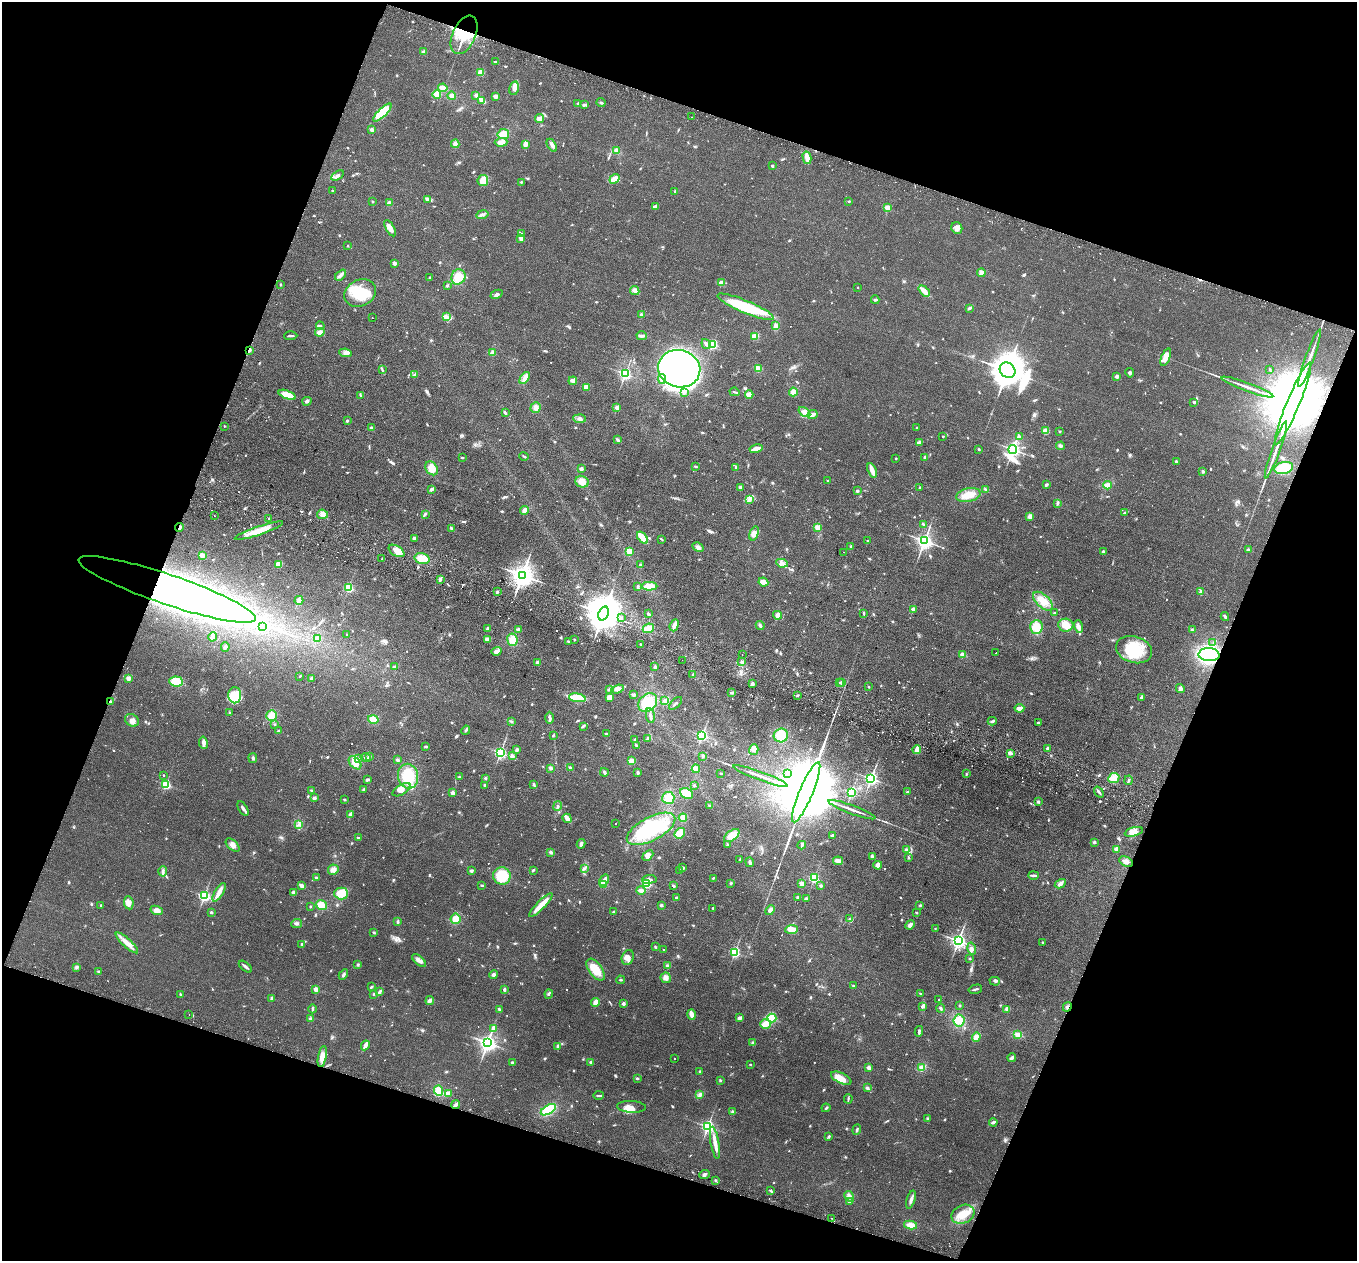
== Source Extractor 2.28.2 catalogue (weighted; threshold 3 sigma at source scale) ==
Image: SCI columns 23-5441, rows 320-5352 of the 5464 x 5543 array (HDU 1 of 3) = the unmasked area's bounding box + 8 px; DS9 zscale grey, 4 x 4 block average (1 PNG px = mean of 4 x 4 image px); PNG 1359 x 1263 px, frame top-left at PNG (2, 2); each listed source drawn as its Kron ellipse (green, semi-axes under 4 px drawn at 4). Shown black and unused: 39% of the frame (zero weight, under 2 of 3 exposures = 3% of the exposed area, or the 3 px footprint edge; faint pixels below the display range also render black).
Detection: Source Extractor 2.28.2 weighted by HDU 2 'WHT'. Background 0.114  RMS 0.011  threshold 0.0476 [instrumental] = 3 sigma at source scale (4.5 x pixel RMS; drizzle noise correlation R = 1.50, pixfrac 1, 0.05/0.05 arcsec/px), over >= 5 px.
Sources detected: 1063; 1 too faint to see at this stretch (4 x 4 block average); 11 inside a brighter object's white glare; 24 cosmic-ray / hot-pixel residue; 4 long thin detections or spike segments (spike, bleed or trail) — neither listed nor drawn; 8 coinciding with a brighter row at this scale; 45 inside a brighter listed object's ellipse — not listed separately; of the other 970, all 500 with FLUX_AUTO >= 6.04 (the completeness limit of this list) listed and drawn (470 fainter detections not listed), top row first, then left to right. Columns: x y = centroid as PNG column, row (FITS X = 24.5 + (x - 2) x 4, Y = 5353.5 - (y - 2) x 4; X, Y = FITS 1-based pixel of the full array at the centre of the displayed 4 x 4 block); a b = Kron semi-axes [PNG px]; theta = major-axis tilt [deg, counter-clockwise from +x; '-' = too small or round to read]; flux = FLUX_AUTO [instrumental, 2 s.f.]
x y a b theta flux
464 35 20 11 65 240
423 52 3 3 - 11
496 62 3 2 - 9.4
480 72 4 4 - 23
443 88 4 3 - 38
514 88 7 4 77 28
437 94 4 4 - 40
476 95 3 3 - 15
452 96 4 3 - 26
495 96 4 3 - 19
482 100 4 3 - 33
601 103 4 2 - 8.8
578 104 2 2 - 37
584 105 4 2 - 8.6
382 113 12 4 44 260
692 117 2 2 - 8.2
540 118 4 4 - 27
372 130 2 2 - 72
503 134 6 5 - 58
501 142 6 4 3 31
455 144 4 4 - 20
525 144 3 2 - 36
552 145 7 3 -59 18
617 150 4 3 - 18
807 158 6 3 -76 50
772 166 2 2 - 34
338 175 7 2 34 14
614 179 5 4 - 60
483 180 5 5 - 77
521 182 2 2 - 8.5
333 191 2 2 - 15
675 191 3 2 - 6.8
427 199 3 2 - 7.8
849 201 3 2 - 6.3
372 202 2 2 - 7.2
389 203 4 3 - 12
655 206 3 2 - 17
887 208 2 2 - 190
482 214 6 3 11 17
390 228 9 4 -61 36
957 228 6 5 - 29
521 233 3 2 - 6.7
521 238 4 3 - 26
348 246 2 2 - 13
394 263 2 2 - 79
981 273 4 4 - 20
340 275 6 2 48 18
429 277 2 2 - 11
458 277 8 7 - 97
721 283 2 2 - 140
280 284 2 2 - 7.8
447 286 3 2 - 7.1
858 287 2 2 - 8.7
635 291 5 4 - 21
924 291 6 3 -44 70
360 293 16 13 28 230
496 294 6 3 22 18
875 300 4 2 - 7.3
746 307 30 6 -23 410
969 308 4 2 - 13
641 315 3 3 - 11
447 317 3 3 - 15
372 318 2 2 - 8.8
776 325 4 3 - 14
320 326 4 2 - 9.1
320 332 5 4 - 32
291 336 6 2 2 11
642 336 5 2 - 17
755 336 4 4 - 45
706 344 5 2 - 22
713 344 2 2 - 640
249 350 4 2 - 7.7
493 352 3 3 - 23
345 353 6 4 -7 24
1166 357 9 4 68 57
1310 358 31 2 70 72
758 368 4 3 - 27
382 369 4 2 - 6.3
679 369 21 18 -15 3500
1008 370 8 7 - 20000
1270 370 3 2 - 8.2
1130 373 4 3 - 9.4
415 374 3 2 - 7
625 374 2 2 - 1100
1117 377 3 3 - 17
525 378 7 3 53 41
662 379 5 3 - 31
573 381 4 3 - 26
586 387 4 3 - 25
1247 387 27 2 -20 50
684 392 3 2 - 12
734 392 5 2 - 11
793 392 4 4 - 38
287 395 9 3 -20 94
360 395 3 2 - 7
749 395 4 3 - 41
307 401 5 3 - 12
1194 402 2 2 - 28
1293 404 44 6 67 220000
617 407 2 2 - 120
536 408 5 5 - 23
804 412 6 3 -36 21
505 413 4 2 - 13
812 414 5 3 - 31
580 418 6 3 -3 21
347 421 3 2 - 9.2
224 426 2 2 - 11
371 428 2 2 - 65
917 428 3 2 - 7.5
1046 431 2 2 - 270
1059 431 2 2 - 7
943 436 2 2 - 13
1019 437 3 2 - 7.5
618 440 4 2 - 13
919 442 4 2 - 29
1060 446 4 3 - 10
756 449 6 2 13 46
979 449 2 2 - 22
1013 449 4 3 - 2200
1276 450 30 2 70 64
524 456 5 2 - 8.2
462 457 2 2 - 7.1
925 457 3 2 - 14
896 458 2 2 - 15
1176 461 2 2 - 27
696 466 3 2 - 7.1
736 467 2 2 - 34
432 468 7 5 -54 55
1284 468 9 6 10 240
581 469 2 2 - 61
872 470 7 2 -68 89
1203 471 2 2 - 47
827 481 2 2 - 7
582 482 7 5 -22 50
1046 485 3 2 - 16
1107 485 4 2 - 41
740 487 3 3 - 12
920 487 2 2 - 9.7
431 489 4 2 - 18
986 490 4 2 - 13
857 491 3 2 - 8.7
968 495 12 7 13 87
750 499 2 2 - 6.9
1058 503 3 3 - 10
525 510 4 3 - 33
1125 513 3 2 - 6.7
322 514 5 4 - 32
425 514 4 2 - 6
214 515 2 2 - 11
1030 516 4 3 - 24
269 519 2 2 - 7.6
923 525 4 2 - 7.8
818 527 2 2 - 200
179 528 4 2 - 19
452 529 4 2 - 18
259 531 25 4 19 130
754 533 7 4 72 42
414 538 3 3 - 15
642 538 7 3 -53 100
661 539 3 2 - 6.4
867 541 2 2 - 13
924 541 3 3 - 2900
851 546 2 2 - 8.3
698 547 6 4 -29 26
1248 550 2 2 - 69
397 551 9 5 -31 55
629 551 4 4 - 41
844 552 2 2 - 7.2
1103 552 4 3 - 8
202 555 2 2 - 200
382 559 2 2 - 10
422 559 7 5 -16 88
782 563 6 3 -10 18
279 564 3 3 - 96
640 565 4 2 - 8.4
522 575 4 3 - 6700
440 579 3 2 - 14
763 582 5 3 - 36
638 586 4 2 - 8
649 586 8 3 0 87
348 588 2 2 - 620
167 589 93 15 -19 3400
1200 591 4 2 - 7.8
497 592 3 2 - 8.2
299 600 4 3 - 12
1043 601 12 6 -43 69
913 609 2 2 - 87
603 613 7 5 68 21000
864 613 3 2 - 7.7
1055 613 2 2 - 25
648 614 3 2 - 13
778 615 5 2 - 13
1225 616 4 3 - 11
621 617 2 2 - 7.9
674 625 6 2 70 43
760 625 4 2 - 20
1066 625 7 6 - 69
1078 626 6 4 -73 25
262 627 3 2 - 12
1036 627 7 6 - 95
648 628 6 4 24 64
488 629 3 3 - 14
518 630 3 2 - 20
1192 630 4 2 - 7.1
347 634 2 2 - 7.8
212 637 5 3 - 37
318 638 3 3 - 24
487 639 3 3 - 24
512 640 6 5 - 69
574 640 2 2 - 6.2
568 641 2 2 - 7.5
1213 643 2 2 - 6.7
640 644 2 2 - 8
225 647 5 3 - 12
1134 650 18 13 -17 250
496 651 5 3 - 30
996 653 2 2 - 6.1
742 654 2 2 - 8.9
963 655 2 2 - 150
1209 655 10 6 -3 760
682 660 2 2 - 12
538 662 4 3 - 16
742 662 3 3 - 14
395 666 3 2 - 7.2
655 667 3 2 - 13
693 675 3 2 - 12
300 676 3 2 - 6.4
129 678 2 2 - 130
312 678 3 3 - 12
176 681 7 5 -5 120
839 683 2 2 - 120
841 683 3 3 - 11
752 684 4 3 - 26
869 687 2 2 - 11
610 689 4 3 - 19
617 689 6 4 18 30
1180 689 4 4 - 21
732 693 3 2 - 17
235 695 8 6 -89 72
633 695 3 2 - 12
797 695 2 2 - 7.8
609 697 4 3 - 50
1142 697 3 2 - 20
577 698 8 3 -10 190
665 701 3 3 - 18
110 702 4 2 - 9.2
648 703 10 8 47 160
676 703 8 2 43 10
1019 708 5 3 - 36
229 713 4 3 - 6.7
272 715 5 5 - 67
650 716 8 2 -81 24
550 718 6 2 89 23
373 719 5 4 - 58
132 720 7 6 - 38
992 721 4 2 - 12
512 722 3 2 - 6.2
1038 722 3 2 - 7.9
275 724 2 2 - 19
583 726 4 2 - 9.9
466 730 5 2 - 11
278 731 2 2 - 31
606 734 3 2 - 12
553 735 3 2 - 6.6
702 735 2 2 - 1000
781 735 7 7 - 110
647 738 3 2 - 9.7
635 740 3 2 - 8.9
203 743 6 4 -80 22
636 745 2 2 - 14
426 747 2 2 - 12
1047 748 2 2 - 36
754 749 5 4 - 21
517 750 3 2 - 16
917 750 4 3 - 37
500 753 2 2 - 1300
1010 753 2 2 - 86
369 756 2 2 - 53
512 756 4 3 - 14
702 756 3 3 - 7.9
253 758 5 3 - 10
366 758 5 2 - 11
358 759 3 2 - 16
398 760 3 2 - 13
631 761 4 3 - 33
355 763 7 5 -47 61
550 768 2 2 - 56
570 768 3 2 - 12
696 769 4 4 - 27
604 772 4 2 - 14
638 773 3 2 - 16
721 773 2 2 - 9.8
787 774 3 3 - 9.3
966 774 3 2 - 6
164 775 2 2 - 11
408 776 12 10 -80 180
761 776 29 2 -20 52
459 777 2 2 - 6.1
485 778 3 2 - 6.5
1114 778 5 5 - 58
871 779 2 2 - 1800
367 780 3 2 - 16
1129 780 5 2 - 8.8
166 785 2 2 - 660
485 785 2 2 - 8.4
534 785 3 2 - 11
694 785 3 2 - 7.1
311 790 3 2 - 7.5
364 790 3 3 - 12
402 790 10 5 30 40
806 792 32 7 67 180000
852 792 2 2 - 840
907 792 3 2 - 9
1099 792 6 2 -54 13
453 793 2 2 - 110
686 794 7 5 -27 89
314 798 3 3 - 15
668 798 6 6 - 65
344 800 3 2 - 7.1
1038 802 3 3 - 12
709 805 2 2 - 9.1
558 806 5 3 - 12
243 808 8 3 -59 17
852 810 25 2 -20 42
350 815 4 2 - 27
567 818 5 2 - 51
683 818 4 4 - 43
299 824 3 2 - 8.1
616 824 2 2 - 6.5
651 829 27 11 28 490
1134 832 9 4 16 53
680 833 6 4 52 56
833 835 3 2 - 14
732 836 9 5 37 72
359 838 3 2 - 16
1094 842 3 2 - 10
581 844 5 3 - 18
727 844 3 2 - 6.8
233 845 8 4 -44 35
802 845 4 2 - 15
1116 849 2 2 - 94
906 850 3 2 - 13
551 852 3 3 - 13
648 855 6 4 43 36
872 856 2 2 - 41
908 857 3 2 - 6.3
740 860 2 2 - 6.1
838 861 5 3 - 31
1126 861 7 4 -28 25
750 862 5 3 - 12
878 865 4 3 - 33
584 868 3 2 - 7.7
683 868 3 2 - 14
333 870 5 5 - 30
533 870 3 2 - 12
680 870 2 2 - 6.5
163 871 5 3 - 14
471 871 4 3 - 8.8
1033 875 5 2 - 12
502 876 9 8 - 190
316 878 2 2 - 7.5
713 878 3 2 - 6.4
814 878 2 2 - 760
649 879 7 3 6 24
604 880 6 2 55 43
647 883 2 2 - 730
731 883 2 2 - 7.6
604 884 2 2 - 220
802 884 2 2 - 110
1060 884 6 3 29 23
482 885 4 2 - 7.5
302 886 4 3 - 26
673 886 2 2 - 10
821 886 2 2 - 15
641 890 5 4 - 20
219 892 10 3 59 39
293 893 4 3 - 17
341 893 7 6 - 76
204 896 2 2 - 1200
798 897 3 2 - 8.8
676 898 2 2 - 52
806 899 3 3 - 12
129 903 6 5 - 25
101 905 2 2 - 7.4
321 905 5 5 - 58
541 905 16 3 46 90
661 905 2 2 - 47
920 905 2 2 - 8.5
310 907 2 2 - 6.6
713 908 2 2 - 9.8
157 910 6 4 -21 39
770 910 5 3 - 18
211 912 2 2 - 36
614 912 3 2 - 6.5
917 913 2 2 - 6.5
456 919 5 5 - 73
850 919 2 2 - 7.7
398 922 3 2 - 15
297 923 5 2 - 11
910 925 5 3 - 24
791 929 6 3 4 63
935 929 2 2 - 6.6
374 932 3 2 - 8.5
958 941 3 2 - 2400
127 943 14 4 -42 55
1043 943 2 2 - 31
302 944 3 2 - 8.2
655 947 2 2 - 7.1
663 949 2 2 - 6.8
972 949 6 4 -74 22
735 952 2 2 - 860
628 957 8 5 70 34
970 959 2 2 - 22
419 961 8 4 -40 26
358 964 3 2 - 8.5
668 966 3 3 - 12
76 967 3 2 - 8.3
245 967 8 2 -39 17
595 970 13 6 -54 120
98 972 2 2 - 39
343 974 6 2 59 14
494 975 4 3 - 18
666 978 5 5 - 29
620 980 4 2 - 6.3
995 981 5 2 - 10
854 986 3 2 - 9.7
371 987 3 2 - 7.8
316 989 2 2 - 120
975 989 7 2 15 13
504 990 3 2 - 16
379 992 4 2 - 20
920 993 2 2 - 6.2
180 994 2 2 - 17
374 994 3 2 - 9.7
549 994 4 2 - 9.6
272 998 3 3 - 13
938 999 2 2 - 10
430 1000 4 3 - 20
595 1002 4 3 - 45
623 1004 3 3 - 14
960 1005 3 2 - 6.5
923 1006 3 3 - 20
1067 1007 5 2 - 9.2
941 1008 4 2 - 10
313 1009 4 2 - 10
499 1009 3 2 - 9.9
1007 1009 3 3 - 23
189 1015 2 2 - 6.9
692 1015 5 2 - 66
740 1018 4 3 - 15
772 1018 4 4 - 52
310 1019 3 2 - 12
959 1021 6 5 - 61
765 1024 5 4 - 44
494 1028 3 3 - 18
919 1031 5 2 - 12
1018 1035 4 3 - 31
976 1037 5 4 - 35
487 1042 3 3 - 2500
753 1043 3 3 - 11
365 1045 5 2 - 48
558 1046 3 3 - 11
322 1056 11 4 80 42
674 1058 2 2 - 8.2
1012 1058 4 2 - 18
591 1062 2 2 - 38
513 1063 2 2 - 42
750 1065 2 2 - 6.8
921 1067 3 2 - 7
869 1068 2 2 - 92
700 1071 2 2 - 16
637 1078 3 2 - 8.3
841 1078 11 5 -25 66
720 1080 3 2 - 6.2
867 1088 4 3 - 9.3
438 1091 5 4 - 62
448 1093 3 3 - 26
599 1095 5 2 - 6.7
699 1095 4 2 - 9.5
848 1099 5 2 - 8.1
456 1105 4 2 - 20
631 1107 14 6 -3 53
826 1108 4 2 - 7.2
548 1110 8 4 30 200
732 1112 3 3 - 9
928 1119 3 3 - 9.3
993 1122 4 2 - 16
708 1127 2 2 - 1600
857 1130 5 2 - 9.9
829 1136 3 2 - 9.4
715 1143 16 2 -80 83
704 1174 5 3 - 16
716 1180 2 2 - 7.8
771 1191 4 2 - 8.1
849 1196 6 4 -59 26
911 1200 9 3 72 21
849 1202 2 2 - 21
963 1214 12 9 24 95
831 1218 2 2 - 10
911 1225 6 4 -9 49
Overlapping masked pixels (flux is a lower limit): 8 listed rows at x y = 464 35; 249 350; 1293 404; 179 528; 167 589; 1209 655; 110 702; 1067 1007
Diffuse or blended objects may show on this block-average render without a row.